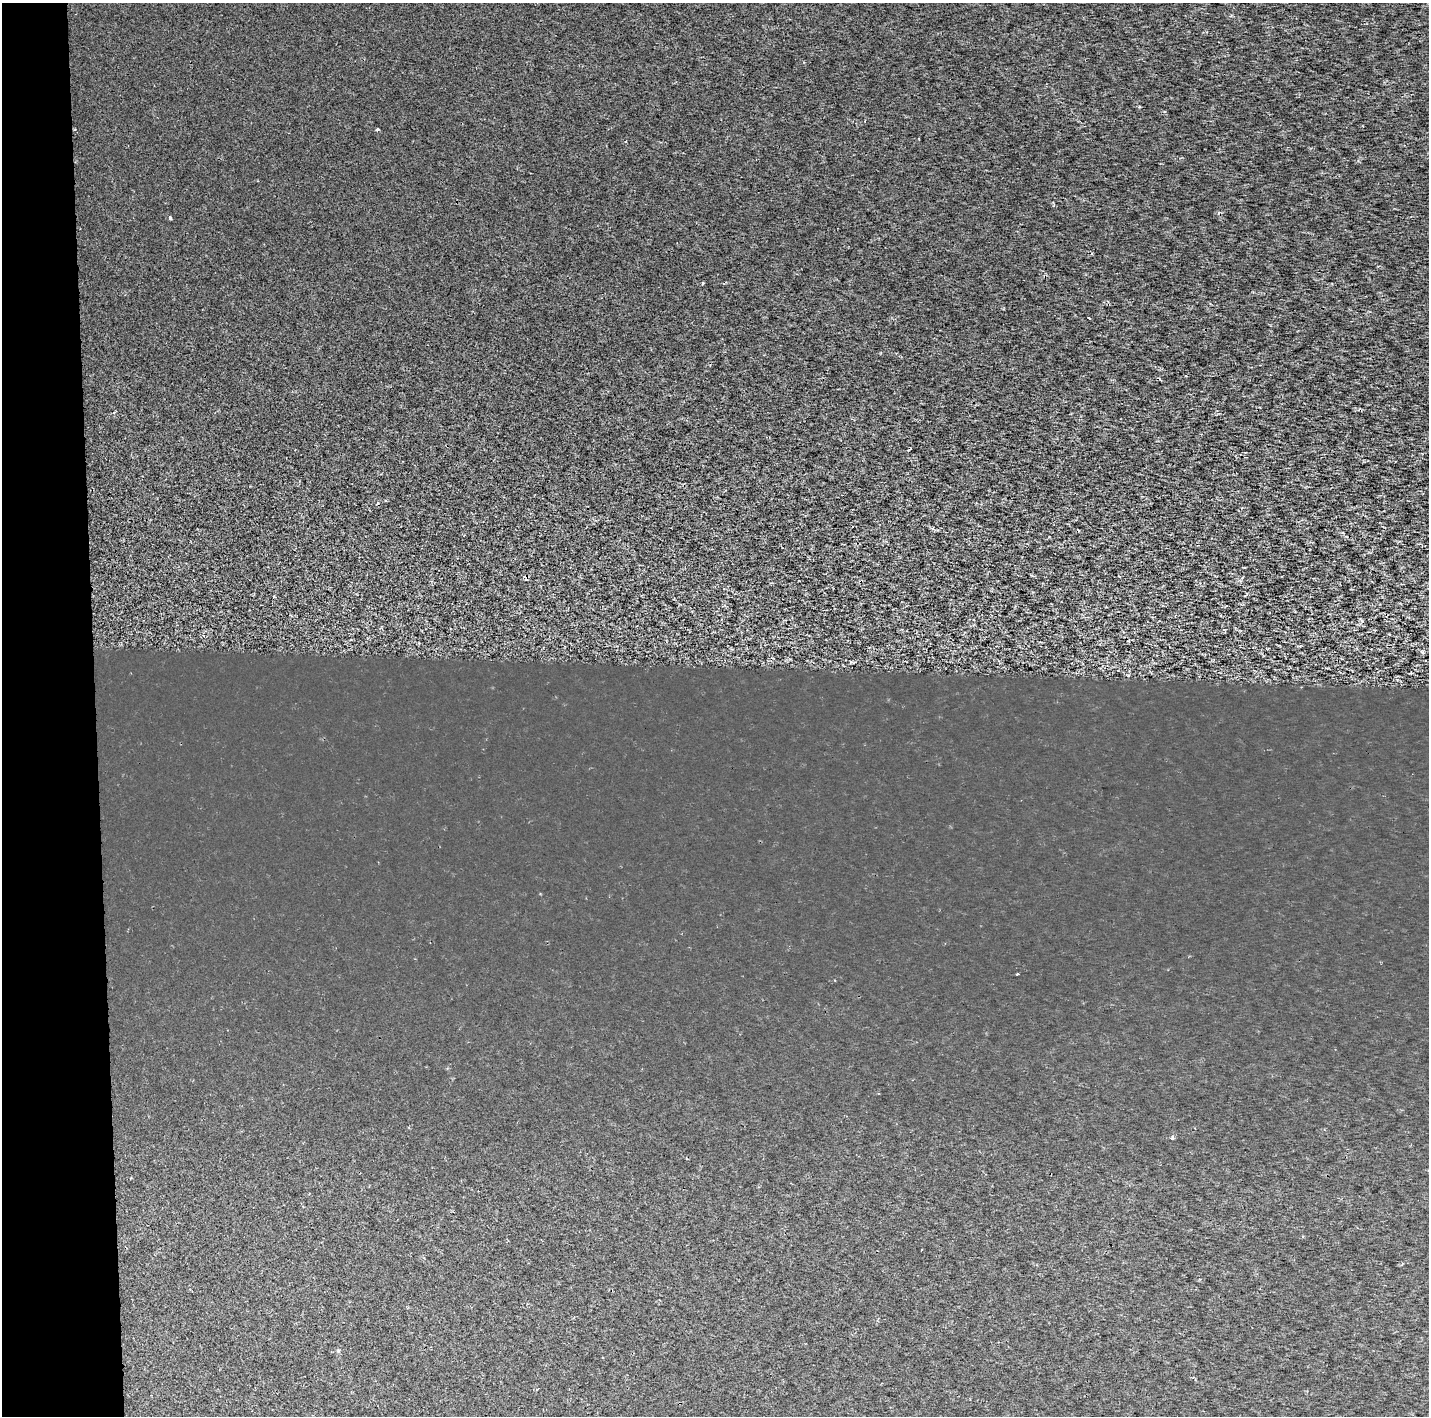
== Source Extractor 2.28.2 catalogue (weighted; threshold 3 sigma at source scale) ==
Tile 4 of 3 x 3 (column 1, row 2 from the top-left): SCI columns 2660-4086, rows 1415-2828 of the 7053 x 4355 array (HDU 1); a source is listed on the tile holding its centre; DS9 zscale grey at full resolution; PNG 1431 x 1418 px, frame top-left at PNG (2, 3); no overlay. Shown black and unused: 7% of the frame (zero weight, under 2 of 3 exposures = <1% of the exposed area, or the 3 px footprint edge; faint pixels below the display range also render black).
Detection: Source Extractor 2.28.2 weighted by HDU 2 'WHT'; one run over the whole footprint, this tile lists its part. Background 1.73e-04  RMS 0.0022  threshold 0.0101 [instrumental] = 3 sigma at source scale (4.5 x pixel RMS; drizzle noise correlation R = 1.50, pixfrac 1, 0.0396/0.0396 arcsec/px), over >= 5 px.
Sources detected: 10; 3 cosmic-ray / hot-pixel residue — not listed; the other 7 listed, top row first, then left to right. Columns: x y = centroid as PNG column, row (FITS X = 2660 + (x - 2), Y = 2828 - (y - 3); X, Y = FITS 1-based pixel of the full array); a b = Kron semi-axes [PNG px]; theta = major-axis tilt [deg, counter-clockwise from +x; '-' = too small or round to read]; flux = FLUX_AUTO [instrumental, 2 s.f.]
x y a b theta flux
377 129 4 3 - 0.24
170 218 4 3 - 0.63
702 283 3 3 - 0.4
1089 318 3 2 - 0.2
1078 530 3 2 - 0.27
1017 974 3 3 - 0.24
1172 1137 4 3 - 0.94